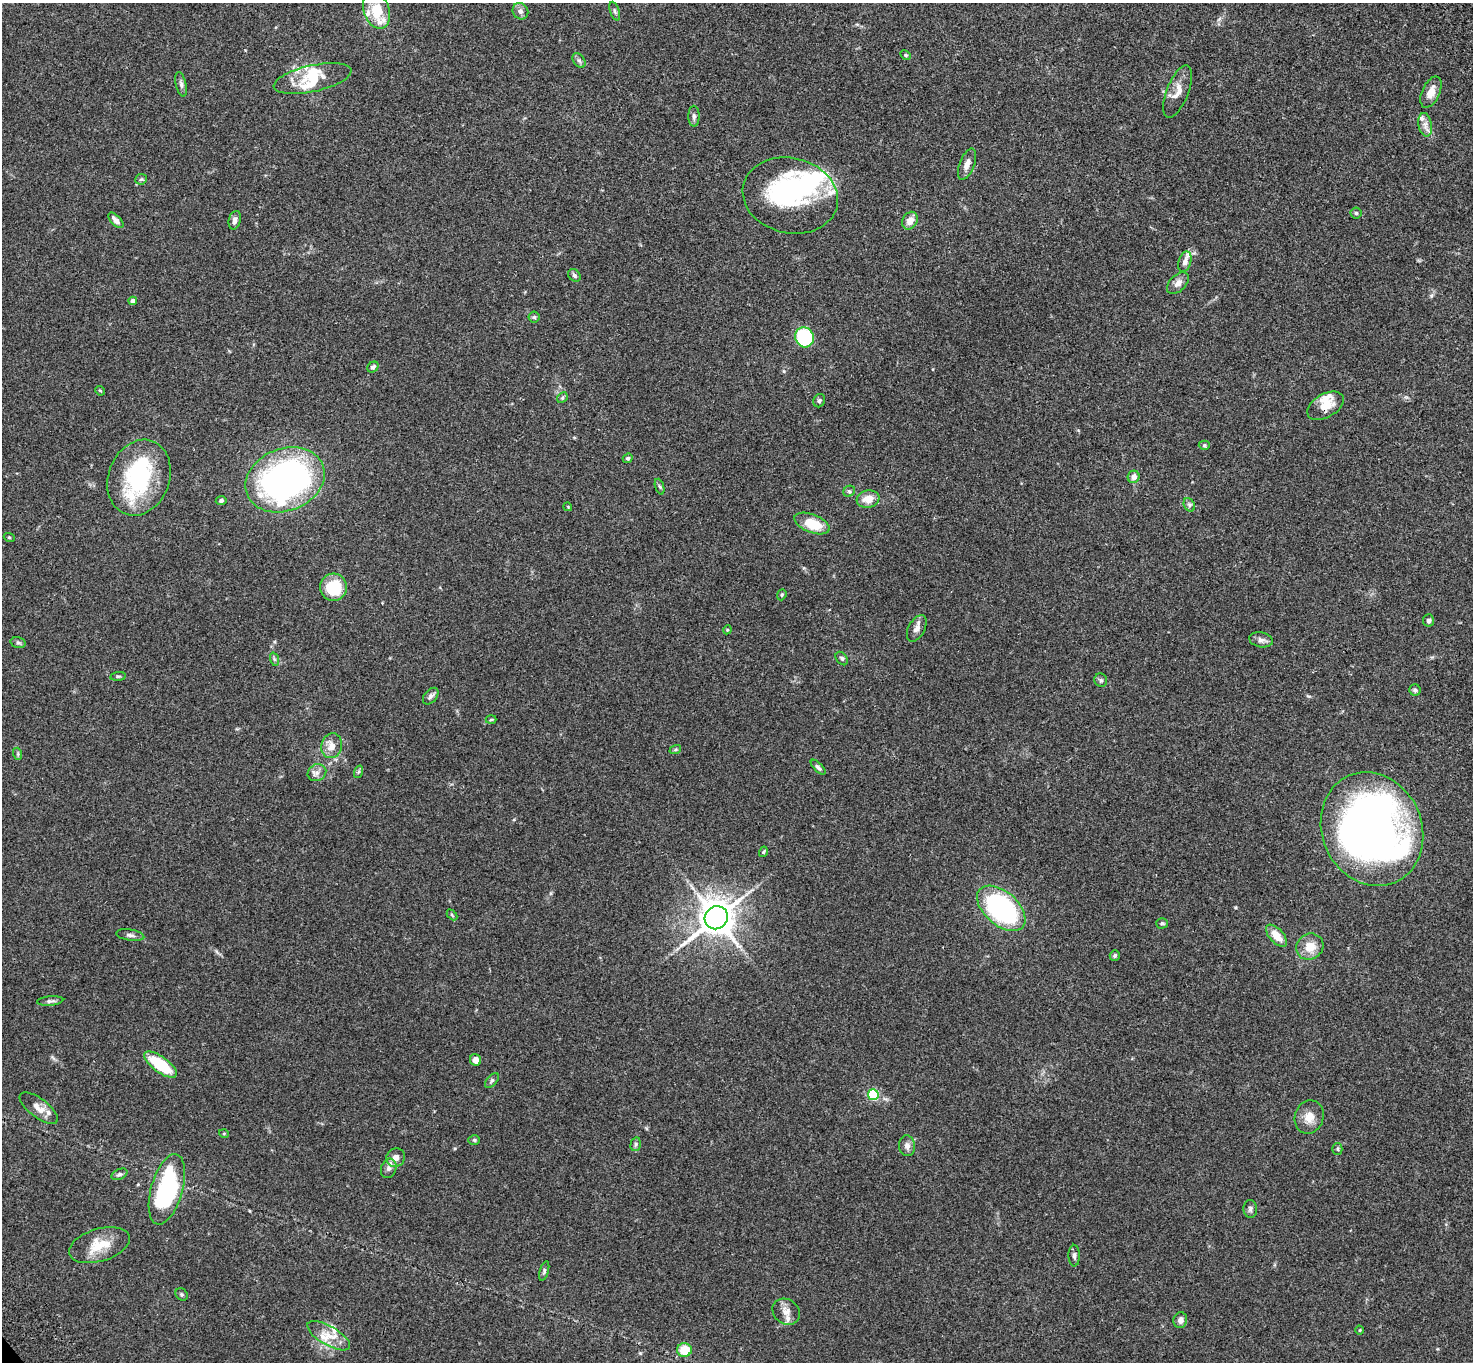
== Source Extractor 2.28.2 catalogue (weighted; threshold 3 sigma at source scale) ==
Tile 10 of 4 x 4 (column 2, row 3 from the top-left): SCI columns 1574-3044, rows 1600-2959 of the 6091 x 6060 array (HDU 1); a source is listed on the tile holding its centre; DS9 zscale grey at full resolution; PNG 1475 x 1364 px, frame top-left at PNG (2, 3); each listed source drawn as its Kron ellipse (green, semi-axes under 4 px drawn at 4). Shown black and unused: <1% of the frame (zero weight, under 3 of 4 exposures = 6% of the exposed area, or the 3 px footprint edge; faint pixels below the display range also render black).
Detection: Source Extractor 2.28.2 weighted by HDU 2 'WHT'; one run over the whole footprint, this tile lists its part. Background 0.0792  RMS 0.0059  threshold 0.0263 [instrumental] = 3 sigma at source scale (4.5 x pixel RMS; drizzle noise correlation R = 1.50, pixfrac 1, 0.05/0.05 arcsec/px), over >= 5 px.
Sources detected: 115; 4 inside a brighter object's white glare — neither listed nor drawn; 13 inside a brighter listed object's ellipse — not listed separately; the other 98 listed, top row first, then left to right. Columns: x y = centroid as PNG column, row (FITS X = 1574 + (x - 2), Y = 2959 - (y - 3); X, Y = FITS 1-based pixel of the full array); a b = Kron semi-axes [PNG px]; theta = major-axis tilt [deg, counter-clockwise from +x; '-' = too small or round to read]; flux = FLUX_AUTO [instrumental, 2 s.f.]
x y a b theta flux
377 10 19 12 -70 18
520 11 8 7 - 2.3
615 11 9 4 -72 1.1
906 55 6 4 -28 0.92
579 60 8 5 -53 1.4
313 78 40 13 12 15
181 84 12 5 -76 1.9
1178 91 28 11 69 6.7
1431 92 16 9 66 5.9
694 116 10 5 -89 1.7
1425 125 12 6 -79 3.1
967 164 16 7 69 4.2
141 179 6 5 - 0.88
790 196 48 37 -13 82
1356 213 5 5 - 1.1
116 220 9 5 -47 2.9
235 220 9 6 76 2.4
910 221 9 7 58 5.3
1185 262 10 6 73 2.9
574 275 7 5 -43 1.4
1178 283 13 8 45 3.8
133 301 4 4 - 2.8
534 317 5 5 - 1
804 337 10 9 - 48
373 367 6 5 - 1.5
100 391 5 4 - 0.7
562 398 6 4 46 0.9
819 401 7 5 59 1.3
1325 406 20 11 30 9.4
1204 445 5 4 - 0.85
628 458 5 4 - 1
1134 477 6 6 - 3.6
139 478 39 30 69 54
285 480 41 31 21 210
660 487 8 3 -71 0.91
849 491 6 5 - 1
868 499 11 8 10 7.1
221 501 5 4 - 1.2
1189 505 7 5 -61 1.1
568 507 4 3 - 0.47
812 524 18 9 -21 16
9 537 5 3 - 0.53
333 587 13 13 - 24
782 595 6 4 69 0.74
1428 620 6 5 - 1.7
917 628 14 8 63 3.2
727 630 4 3 - 0.53
1261 640 12 7 -11 2.6
18 642 7 5 -14 1.2
274 659 7 4 -72 0.93
842 659 7 5 -50 1.2
118 676 8 4 8 0.84
1101 680 7 6 - 1.2
1415 690 6 5 - 1.2
431 696 9 6 50 1.9
491 720 5 3 - 0.7
332 746 12 10 74 5.4
675 750 6 4 19 0.83
18 754 6 4 -72 0.77
818 767 9 4 -46 1.5
358 772 6 4 70 0.8
317 773 9 8 - 2.7
1372 829 58 50 -66 390
763 852 5 4 - 0.72
1001 908 28 17 -41 98
452 915 6 4 -46 0.66
716 918 12 11 - 1200
1162 923 5 5 - 0.87
130 935 14 5 -8 2
1277 936 13 7 -48 8
1310 947 14 12 34 8.6
1115 956 5 5 - 1.3
50 1001 13 4 5 1.7
476 1060 6 5 - 4.4
160 1064 19 8 -36 29
492 1080 9 5 47 1.2
873 1095 5 5 - 47
39 1108 23 9 -37 5.3
1309 1117 17 14 71 6.9
224 1134 5 3 - 0.5
474 1140 6 5 - 0.99
636 1144 7 5 76 1.1
907 1146 10 8 -84 3
1337 1149 5 5 - 0.94
396 1158 10 9 - 3.9
389 1168 10 7 71 2.6
119 1174 8 5 24 1.3
167 1189 36 15 74 75
1250 1209 9 7 -86 1.7
99 1245 31 16 17 14
1074 1256 11 5 -89 1.7
544 1271 10 4 74 1.2
182 1294 7 5 -44 1
786 1312 14 12 -36 5.1
1180 1320 8 7 - 2.9
1360 1330 4 3 - 0.48
329 1336 24 9 -30 8.8
684 1350 7 7 - 13
Overlapping masked pixels (flux is a lower limit): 1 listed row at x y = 1325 406
Isophote crosses this tile's border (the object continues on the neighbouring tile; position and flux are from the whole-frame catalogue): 1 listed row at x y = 377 10